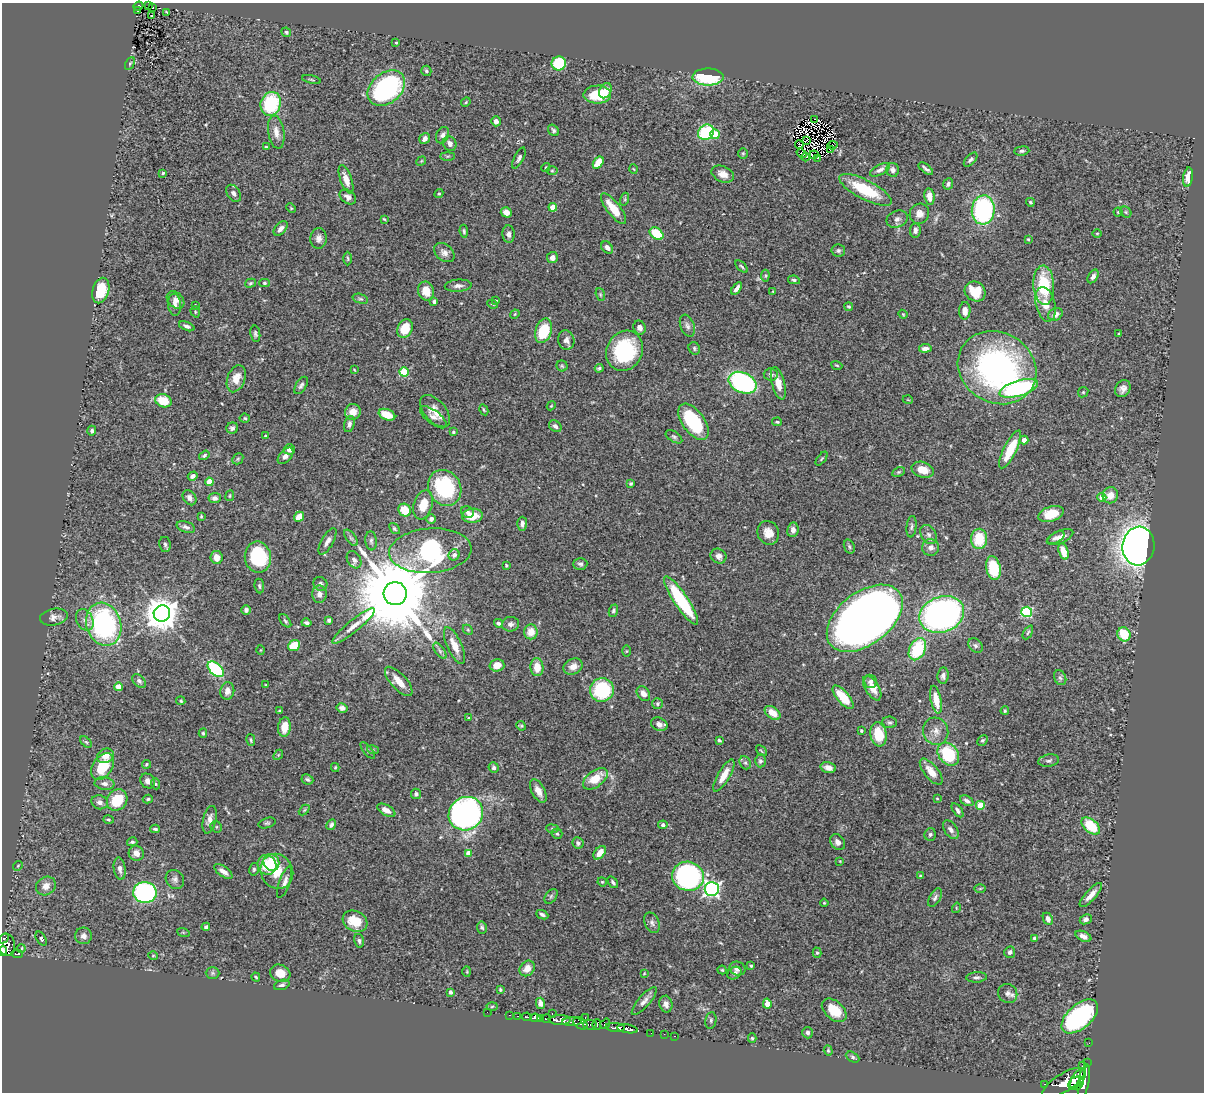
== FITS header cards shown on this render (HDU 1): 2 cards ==
NAXIS1  =                 1202
NAXIS2  =                 1090

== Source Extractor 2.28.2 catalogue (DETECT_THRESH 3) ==
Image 1202 x 1090 px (HDU 1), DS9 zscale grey, 1 PNG px = 1 image px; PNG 1206 x 1094 px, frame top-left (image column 1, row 1090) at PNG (2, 3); each listed source drawn as its Kron ellipse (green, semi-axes under 4 px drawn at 4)
Background 0.872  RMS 0.028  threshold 0.0836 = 3 sigma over >= 5 px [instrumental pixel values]
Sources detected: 428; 3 with non-positive FLUX_AUTO (blend fragments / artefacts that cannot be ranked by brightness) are neither listed nor drawn; the other 425 listed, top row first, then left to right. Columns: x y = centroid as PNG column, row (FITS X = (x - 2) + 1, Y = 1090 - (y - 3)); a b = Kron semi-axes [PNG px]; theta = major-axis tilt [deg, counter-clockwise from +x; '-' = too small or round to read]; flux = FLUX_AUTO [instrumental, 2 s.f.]
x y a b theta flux
138 6 5 4 - 43
148 6 2 2 - 3.2
153 7 2 2 - 1.1
137 11 3 2 - 2
167 12 3 2 - 1.6
151 16 3 3 - 5.1
286 32 5 4 - 2.9
396 43 3 2 - 2
130 63 7 4 63 2.4
559 63 7 7 - 110
426 71 5 5 - 3.5
708 77 15 8 -1 110
312 80 9 2 -14 2.3
386 88 21 15 40 300
605 91 8 6 63 23
597 95 14 9 1 59
466 102 5 4 - 2.3
271 104 12 10 72 130
814 119 2 2 - 350
496 121 5 4 - 8.1
554 130 6 4 -53 4
276 132 17 8 -81 16
706 132 8 7 - 120
715 134 5 4 - 44
443 135 8 6 64 6.7
424 139 6 5 - 8.2
807 140 2 2 - 1.3
450 143 8 6 -60 8.7
799 144 4 2 - 1.9
833 145 5 2 - 1.8
266 147 3 3 - 2.1
830 150 4 2 - 1.3
1022 151 7 4 6 3.7
743 153 5 4 - 2.4
802 153 5 2 - 0.72
814 155 4 2 - 0.074
447 156 7 4 0 3
806 157 4 2 - 0.69
519 158 11 4 63 4.9
817 158 2 2 - 0.68
971 160 8 4 47 4.6
421 161 5 4 - 1.8
598 163 7 4 57 31
546 168 4 3 - 1.6
634 169 4 3 - 1.7
926 169 8 3 -38 4.9
880 170 11 5 27 6.9
893 170 7 6 - 6
552 171 5 3 - 2.1
163 173 3 3 - 2.3
723 174 12 8 -24 16
1188 177 10 4 82 22
346 179 15 5 -70 17
948 184 6 4 66 5
865 190 29 9 -27 80
233 193 9 6 -54 7.6
439 194 5 4 - 2.4
348 197 9 6 -37 8.6
929 197 8 5 -81 16
625 199 6 4 72 2.8
1030 202 4 3 - 2.7
553 207 4 4 - 37
291 208 5 3 - 1.8
613 209 19 6 -53 41
983 210 14 11 85 270
506 212 5 5 - 11
1118 212 4 4 - 2.2
1126 212 6 5 - 2.9
919 214 10 9 - 14
384 219 4 2 - 1.6
897 219 11 8 23 9.2
281 228 8 5 48 8.2
915 230 7 5 83 8.4
464 231 6 4 -83 3
1097 233 5 3 - 1.8
509 234 9 6 -85 6.9
657 234 7 5 -38 62
319 238 10 8 86 9.5
1028 239 4 4 - 2.1
607 248 7 5 -47 8.4
838 251 7 6 - 4.8
444 253 11 8 -39 10
348 258 7 3 -89 2.3
552 258 5 5 - 10
742 266 8 3 -45 3.2
765 276 6 4 84 2.3
1093 276 7 5 59 6.8
794 280 6 4 -11 2.8
251 283 6 4 17 2.8
264 283 5 4 - 2.6
1044 285 19 10 -86 99
458 286 13 6 4 8.4
737 288 7 3 54 7.5
101 291 13 8 74 65
426 291 10 8 -70 27
773 291 3 3 - 1.6
975 291 11 9 -33 45
600 295 7 4 -71 2.6
360 299 8 4 -17 3.7
176 300 10 7 -44 9.3
496 300 4 3 - 1.5
434 301 4 3 - 4.5
493 304 5 3 - 2.2
1045 304 17 9 -77 23
175 305 11 6 -83 9.9
195 305 3 2 - 1.4
849 307 4 3 - 2.1
965 311 9 5 86 13
195 312 6 4 -71 2.5
515 314 5 4 - 1.9
903 314 4 3 - 1.8
1055 314 7 6 - 13
187 326 8 4 -22 5.8
687 326 11 7 -68 7.8
405 328 9 7 63 38
640 328 7 6 - 9
543 331 13 8 72 81
255 334 8 5 -79 4.3
1119 334 3 3 - 2.7
566 340 10 8 -75 10
694 348 6 5 - 3.5
925 348 6 4 6 10
625 351 21 18 62 150
837 365 6 3 -19 2.2
562 366 5 5 - 2.8
599 368 4 3 - 3.1
997 368 41 35 -30 570
354 370 3 2 - 1.5
404 372 4 4 - 80
771 375 7 6 - 5.6
236 379 14 9 70 25
742 383 15 10 -25 310
778 383 17 6 -75 22
301 385 10 5 57 5.3
1019 388 20 7 17 220
1123 389 9 7 58 10
1083 392 5 5 - 2.6
908 400 5 3 - 1.4
163 401 8 6 -17 46
551 406 4 3 - 1.7
484 410 6 3 -61 2.3
435 411 19 10 -49 21
353 412 8 7 - 18
387 415 8 5 -22 34
433 417 16 6 -38 9.4
245 418 5 4 - 2.8
694 422 21 11 -54 130
777 422 5 3 - 3
349 424 8 5 74 5.9
555 426 7 5 -35 6.2
232 428 6 5 - 5
92 431 5 4 - 3.7
453 432 4 3 - 3
266 436 4 3 - 2.1
674 437 9 5 -33 4.1
1024 440 4 4 - 12
289 449 5 5 - 11
1010 449 21 6 64 59
204 455 5 3 - 3.2
285 456 10 5 50 8.9
238 459 6 5 - 2.6
822 459 8 4 51 2.5
923 470 11 7 -18 23
899 472 7 4 26 2.8
193 476 5 4 - 6.4
209 482 4 4 - 41
631 483 4 3 - 2.5
445 488 19 16 -60 160
1110 495 8 7 - 18
230 496 5 3 - 1.9
1102 497 4 4 - 21
189 498 8 6 -57 8.1
215 498 6 5 - 7.2
423 505 15 9 72 32
405 510 7 6 - 44
467 512 6 5 - 6.6
1051 514 13 7 19 41
201 516 4 3 - 1.9
472 516 10 7 8 32
299 517 5 4 - 26
431 519 5 4 - 7.2
522 524 7 5 89 7.7
186 527 9 5 -17 6.4
911 527 11 5 84 4.4
394 529 6 4 -50 3.3
793 530 7 5 82 8.6
768 533 12 10 -65 19
929 534 10 7 -58 8.1
1060 537 14 6 23 10
351 538 9 4 -54 4.9
1056 538 9 5 29 6.5
979 539 10 8 -90 60
327 541 15 6 61 8.8
371 541 9 5 -84 5.1
165 544 8 6 -79 5.1
849 546 7 5 -73 3.9
1138 546 19 16 83 1300
931 547 8 8 - 9.3
430 551 41 22 4 320
1064 551 8 5 -71 29
454 555 6 5 - 6.5
718 556 8 7 - 9
216 557 6 6 - 19
258 557 15 13 -80 120
354 560 9 6 -60 8
580 564 7 6 - 5.2
506 565 3 3 - 2.2
993 568 12 7 -78 73
320 584 7 6 - 5.3
259 586 7 5 -83 3.6
319 594 9 7 88 11
395 594 11 11 - 36000
681 600 28 7 -56 130
246 610 5 4 - 5.1
613 611 6 4 66 4.1
1027 612 5 5 - 170
162 614 8 8 - 3700
942 614 23 17 20 700
54 617 14 8 10 10
865 618 43 26 37 2800
85 620 11 8 -65 11
329 620 4 4 - 4.2
285 621 8 4 -53 3.5
306 623 5 3 - 4.5
498 623 4 4 - 4.7
104 624 22 17 -71 320
510 624 9 7 9 6.9
353 626 27 6 39 21
468 630 6 4 -46 2.6
531 632 7 6 - 23
1028 632 7 4 62 2.8
1124 634 7 6 - 58
294 645 6 5 - 47
454 646 20 7 -66 26
975 646 8 6 -44 4.9
917 649 12 8 64 94
261 650 5 3 - 1.5
440 651 9 4 -55 4.6
626 651 5 3 - 1.8
497 665 7 6 - 22
573 666 10 7 23 16
537 667 9 6 -86 26
216 669 9 5 -42 160
943 676 8 5 83 7.1
1060 678 8 6 -65 4.8
139 681 8 5 -46 5
399 681 18 8 -47 26
870 681 7 6 - 5.3
266 685 3 3 - 1.6
118 687 4 4 - 31
872 688 14 7 -59 19
602 690 12 11 - 130
227 691 9 7 82 14
643 694 8 6 -55 12
843 697 14 6 -49 54
936 699 14 5 -78 29
181 701 4 4 - 2.4
657 704 5 5 - 3.2
342 708 5 4 - 8.5
279 711 3 3 - 2.6
1005 711 4 3 - 2.2
773 713 9 5 -38 25
469 718 4 3 - 1.9
890 722 7 6 - 4
659 724 8 6 -25 9.8
521 726 5 4 - 2.3
284 727 9 6 84 32
861 731 3 3 - 3.2
936 731 13 12 - 18
203 733 4 4 - 2.5
878 734 12 8 -81 50
251 740 6 3 -76 2.7
719 740 4 3 - 3.1
982 740 6 4 48 3.1
86 742 7 4 -44 2.7
373 750 6 4 -16 2.7
368 751 10 3 -50 3.2
761 751 6 2 -45 1.7
948 754 13 9 -51 110
278 755 6 4 49 2.5
105 756 9 7 25 18
760 761 6 5 - 5.1
1049 761 10 6 11 5.2
745 763 7 5 -67 3.8
146 764 4 3 - 2.2
102 766 15 10 56 62
335 767 4 4 - 1.9
494 768 5 5 - 4.5
828 768 8 5 -14 9.9
931 772 16 7 -51 20
724 775 18 6 60 23
307 779 6 5 - 4
595 779 14 8 37 39
148 781 8 6 -46 8.8
104 784 10 6 -8 7.8
156 784 5 3 - 2.2
538 791 13 6 -62 18
416 794 5 5 - 5
148 799 5 4 - 3.3
937 799 3 2 - 1.6
117 800 11 9 52 61
967 801 7 4 -30 6.2
100 802 8 7 - 9.4
980 805 4 4 - 47
304 810 6 4 45 2.1
386 810 10 5 -29 14
958 810 8 4 -53 5.8
466 814 18 16 35 630
108 820 5 4 - 2.5
210 820 14 6 75 12
267 823 9 5 14 4.2
331 825 6 4 61 4.8
663 825 4 4 - 4.8
1091 826 11 6 -41 64
216 827 6 5 - 3.4
155 829 5 3 - 3.1
552 829 6 4 -7 3
951 830 10 6 -55 7.6
557 834 5 5 - 3.1
930 834 6 5 - 4.1
132 842 5 4 - 4.1
838 842 8 7 - 9.3
578 843 6 5 - 5.4
136 853 8 7 - 13
468 853 4 4 - 26
600 853 8 5 52 18
840 861 3 3 - 1.3
271 862 9 7 -64 48
267 865 10 9 - 45
18 866 5 4 - 2.1
120 869 11 6 -82 9.1
254 869 6 5 - 3.3
223 871 11 5 -35 12
277 871 18 16 -64 42
688 876 16 14 -14 350
920 876 3 3 - 2.2
175 879 10 8 -53 7
285 882 17 5 70 9.9
602 882 4 4 - 1.8
613 882 6 3 -56 3.7
46 886 10 8 36 17
980 888 6 4 1 2.2
712 889 7 7 - 500
145 892 12 10 -3 380
1091 895 15 5 48 15
551 896 8 5 54 4.1
935 898 10 5 61 5.6
824 903 4 3 - 2
956 908 5 3 - 1.9
542 915 6 4 -24 4.5
1048 919 6 4 -64 8.7
1086 919 6 5 - 6.1
355 921 13 10 -29 43
652 923 11 7 -64 7
206 927 4 3 - 4.2
482 927 6 5 - 4.1
183 932 6 4 -19 2.4
83 936 8 8 - 9.9
1083 936 8 5 -25 8.6
4 938 6 4 43 46
1034 938 3 3 - 3.2
41 939 7 4 -58 3.5
359 941 7 4 -74 3.9
7 945 11 8 -81 420
21 948 4 2 - 2.2
3 951 5 3 - 300
1010 952 6 5 - 5.7
817 953 5 4 - 2.7
17 954 6 3 -2 48
153 955 5 3 - 1.7
751 966 4 3 - 2.9
527 968 8 7 - 17
737 969 8 6 -24 7.2
722 970 4 4 - 2.3
467 972 5 3 - 1.5
213 973 7 6 - 4.1
280 973 10 8 -20 24
644 973 3 3 - 1.4
734 973 7 5 34 4.9
256 977 4 3 - 2
977 977 10 5 3 5
282 985 8 4 19 4.7
500 990 4 3 - 2.2
450 992 4 3 - 7.3
1008 993 10 9 - 8.5
644 1001 17 6 49 10
540 1003 5 4 - 8.2
666 1004 8 6 -77 9.8
767 1004 5 4 - 26
492 1006 5 3 - 2.2
834 1010 14 9 -41 40
487 1012 2 2 - 3.9
552 1014 3 2 - 44
510 1015 3 2 - 15
518 1016 3 2 - 39
1080 1016 22 12 41 300
527 1017 5 3 - 100
585 1017 3 2 - 49
535 1018 5 3 - 410
541 1019 4 3 - 240
546 1019 4 3 - 220
560 1020 11 5 1 1300
711 1020 8 5 81 4.2
572 1022 10 4 2 270
580 1023 8 5 -35 250
605 1024 6 3 54 150
590 1025 7 5 -7 240
597 1025 5 3 - 190
615 1027 10 4 -4 580
627 1029 10 4 -9 960
651 1033 2 2 - 3.7
808 1033 6 5 - 5.2
664 1034 2 2 - 8.5
674 1036 3 2 - 12
752 1038 5 4 - 2.4
1089 1043 2 2 - 4.9
828 1051 5 4 - 2.5
853 1057 7 5 -28 3.6
1088 1063 3 2 - 7.7
1082 1066 3 2 - 20
1078 1078 11 5 58 1300
1084 1081 17 5 80 2000
1064 1083 24 9 32 3000
1076 1083 8 6 30 990
1045 1084 3 2 - 27
At the frame edge (FLAGS 8, measured only in part): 1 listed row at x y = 3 951
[3 non-positive-flux detections neither listed nor drawn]